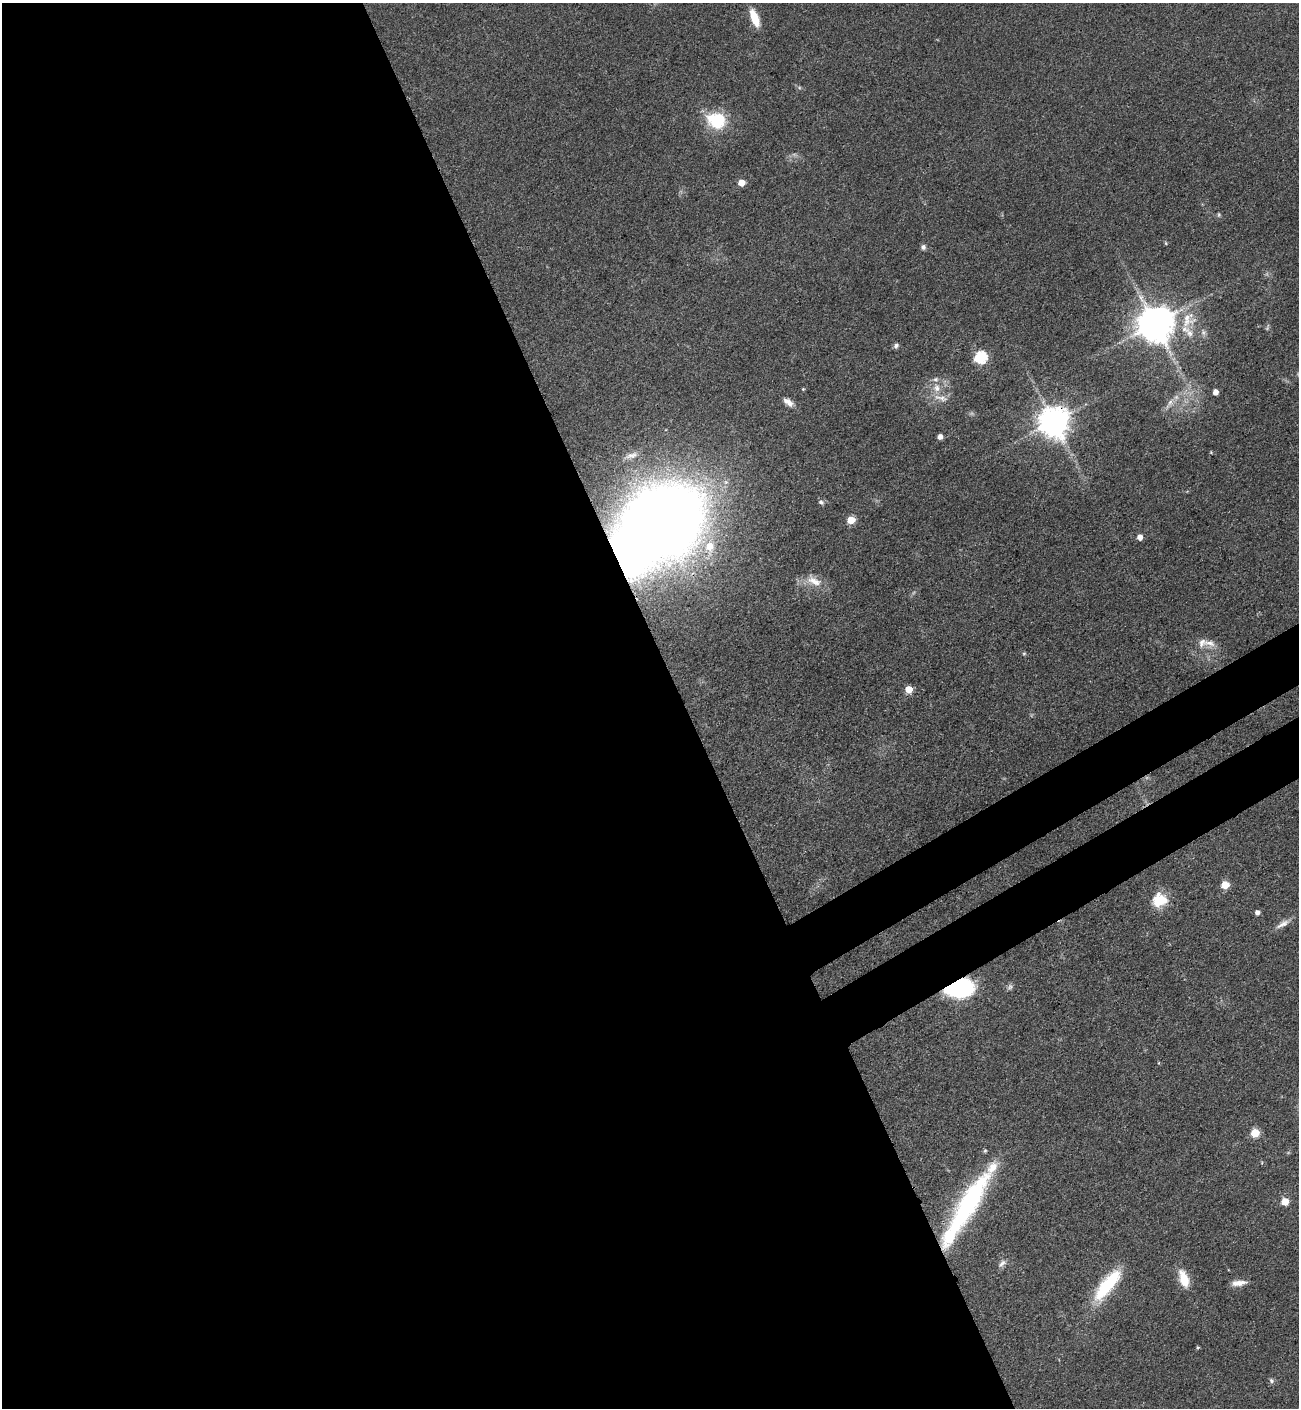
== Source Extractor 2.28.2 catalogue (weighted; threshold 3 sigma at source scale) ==
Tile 9 of 4 x 4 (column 1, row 3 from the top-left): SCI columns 378-1674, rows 1506-2911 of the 5807 x 5823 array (HDU 1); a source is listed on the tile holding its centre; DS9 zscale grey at full resolution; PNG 1301 x 1410 px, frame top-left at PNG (2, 3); no overlay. Shown black and unused: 56% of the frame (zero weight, under 3 of 4 exposures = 9% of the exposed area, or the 3 px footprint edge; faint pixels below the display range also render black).
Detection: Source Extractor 2.28.2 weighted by HDU 2 'WHT'; one run over the whole footprint, this tile lists its part. Background 0.0404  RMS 0.0045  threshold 0.0201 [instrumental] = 3 sigma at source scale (4.5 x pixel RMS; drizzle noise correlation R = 1.50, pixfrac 1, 0.05/0.05 arcsec/px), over >= 5 px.
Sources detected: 56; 3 too faint to see at this stretch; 2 inside a brighter object's white glare — not listed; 8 inside a brighter listed object's ellipse — not listed separately; the other 43 listed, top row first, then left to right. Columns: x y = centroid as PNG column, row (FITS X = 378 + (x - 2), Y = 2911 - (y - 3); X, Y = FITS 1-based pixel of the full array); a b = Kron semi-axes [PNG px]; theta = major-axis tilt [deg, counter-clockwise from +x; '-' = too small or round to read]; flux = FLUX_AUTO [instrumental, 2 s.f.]
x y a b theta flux
754 18 19 7 -69 9.9
717 120 19 15 -19 23
741 182 5 5 - 6.8
1219 215 6 5 - 0.7
1166 243 5 4 - 0.52
923 247 6 6 - 1.3
1187 320 26 21 70 14
1155 324 10 10 - 1300
896 346 7 6 - 1.2
980 357 6 6 - 53
937 388 13 11 -79 4.8
803 389 4 4 - 0.48
1215 392 5 4 - 3.2
788 402 14 7 -34 3.1
1170 402 8 6 46 1.8
1053 422 9 9 - 810
940 437 4 4 - 2.5
1211 452 4 4 - 0.49
631 455 21 7 15 3.5
821 502 7 6 - 1.3
851 520 5 5 - 12
662 522 48 41 32 930
1139 537 5 5 - 3.8
710 547 20 13 88 11
814 581 24 12 -28 7
1209 643 17 10 -17 4.2
1024 653 6 4 1 0.6
908 689 5 5 - 9.8
1225 885 5 5 - 12
1160 900 18 16 23 12
1257 913 4 4 - 2.3
1282 924 21 7 29 3.3
1010 987 9 7 46 1.3
959 988 19 11 6 100
1255 1133 5 5 - 17
1285 1202 5 5 - 12
969 1204 75 20 59 71
1002 1264 13 7 43 2
1184 1279 18 9 -73 11
1238 1283 17 6 6 3.8
1107 1285 44 14 52 26
1198 1347 4 3 - 0.58
1271 1380 7 6 - 1.1
Overlapping masked pixels (flux is a lower limit): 3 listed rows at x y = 1053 422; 662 522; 959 988